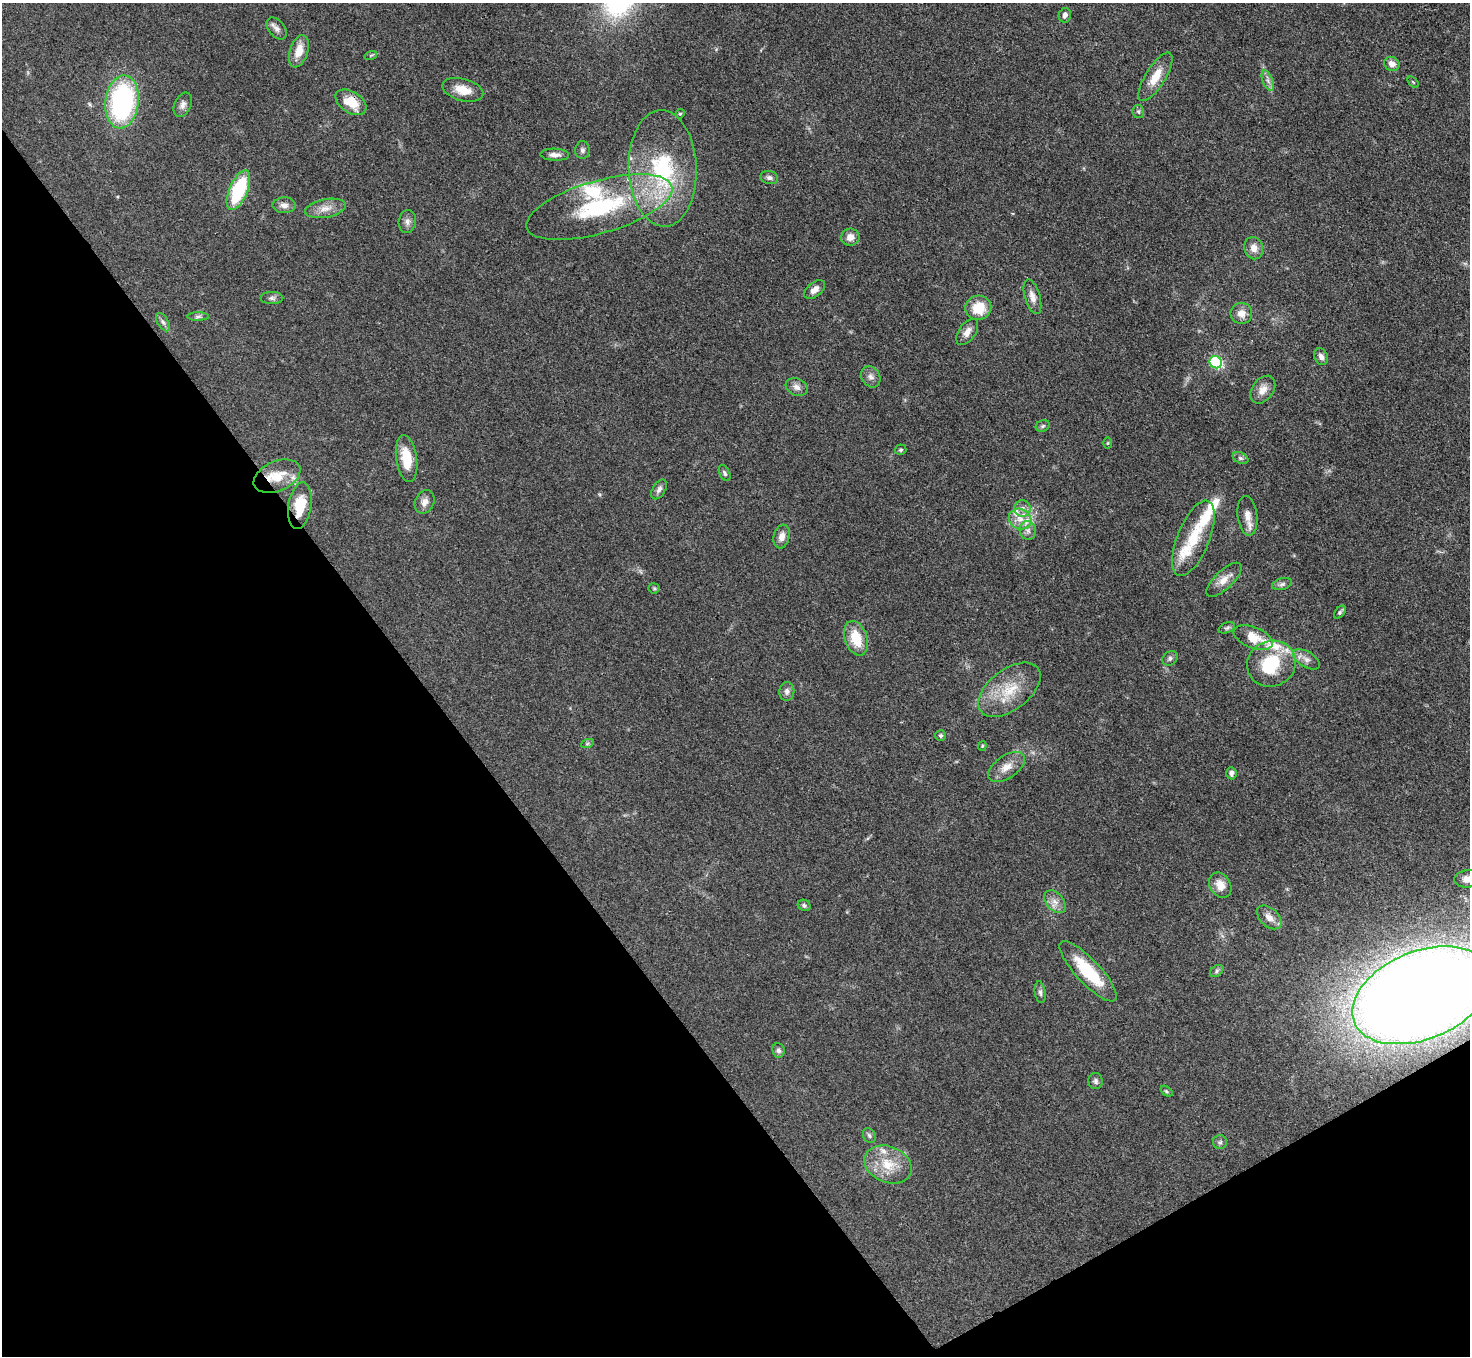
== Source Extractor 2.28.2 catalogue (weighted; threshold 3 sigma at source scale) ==
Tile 14 of 4 x 4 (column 2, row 4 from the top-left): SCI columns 1471-2938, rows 297-1650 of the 5877 x 5870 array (HDU 1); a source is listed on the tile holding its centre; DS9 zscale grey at full resolution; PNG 1472 x 1358 px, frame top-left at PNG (2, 3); each listed source drawn as its Kron ellipse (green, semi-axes under 4 px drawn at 4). Shown black and unused: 33% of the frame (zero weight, under 3 of 4 exposures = <1% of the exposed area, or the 3 px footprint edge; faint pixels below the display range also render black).
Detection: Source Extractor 2.28.2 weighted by HDU 2 'WHT'; one run over the whole footprint, this tile lists its part. Background 0.0533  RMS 0.005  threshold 0.0226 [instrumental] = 3 sigma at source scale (4.5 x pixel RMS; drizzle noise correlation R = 1.50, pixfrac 1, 0.05/0.05 arcsec/px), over >= 5 px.
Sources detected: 97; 1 inside a brighter object's white glare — neither listed nor drawn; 10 inside a brighter listed object's ellipse — not listed separately; the other 86 listed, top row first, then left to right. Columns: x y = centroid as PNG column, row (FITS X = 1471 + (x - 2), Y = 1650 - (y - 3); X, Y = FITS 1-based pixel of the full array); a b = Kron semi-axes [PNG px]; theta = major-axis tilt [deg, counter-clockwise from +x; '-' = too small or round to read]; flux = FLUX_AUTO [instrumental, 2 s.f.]
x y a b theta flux
1065 15 7 6 - 2
277 29 12 8 -49 2.5
299 51 17 9 72 7.6
371 55 6 4 19 0.69
1392 64 8 7 - 3.3
1155 77 28 10 58 8.9
1268 80 10 5 -69 2
1413 82 7 3 -45 0.5
463 90 21 11 -16 7.4
122 102 26 16 83 82
351 102 17 10 -33 11
183 105 13 8 65 2.5
1138 111 6 5 - 0.97
680 114 5 4 - 0.64
582 150 9 7 -88 1.5
555 155 14 6 -2 2.7
663 168 58 34 -88 57
769 177 9 6 -13 1.7
238 190 21 9 67 36
284 205 11 8 2 2.8
599 207 75 26 16 60
325 208 21 9 11 5.4
407 221 11 8 80 2.4
850 237 9 8 - 3.8
1254 248 11 9 -72 4.4
815 290 12 7 39 3.2
1032 297 18 7 -74 3.7
272 298 11 6 0 1.6
978 308 13 12 - 11
1241 313 11 10 - 4.5
198 316 11 4 1 1.2
163 322 10 5 -60 1.5
967 332 15 8 55 3.6
1321 357 9 6 -63 2
1216 362 6 6 - 52
871 377 11 9 -58 2.6
797 387 11 8 -22 2.8
1263 390 15 10 53 4.6
1043 426 7 5 22 0.98
1108 443 5 3 - 0.52
901 450 6 5 - 0.82
1240 458 8 5 -26 1.1
407 459 24 10 -81 12
725 473 8 5 -64 1.2
277 476 25 15 23 11
659 489 11 6 60 2.1
425 502 12 9 66 3.1
300 506 23 11 81 13
1022 508 8 8 - 2.6
1247 516 20 10 -83 5
1020 519 11 10 - 5.1
1028 530 9 8 - 2.2
782 537 12 8 74 3.6
1193 538 40 16 68 18
1224 580 22 9 44 5.2
1282 584 10 6 15 1.5
654 588 5 5 - 0.71
1340 612 7 4 51 1
1227 628 8 5 21 1
856 638 18 11 -70 13
1253 638 20 10 -22 10
1170 658 8 6 41 1.3
1306 659 15 7 -31 3.2
1271 664 25 22 24 25
1009 690 36 20 37 18
787 691 9 7 84 2.1
941 736 5 5 - 0.9
587 744 6 4 19 0.76
982 746 4 4 - 0.57
1006 767 21 11 34 6.2
1231 773 6 5 - 1.7
1467 879 13 8 5 4.3
1220 885 13 10 -60 5.4
1055 902 13 8 -50 3.6
804 905 6 5 - 1
1269 917 14 9 -43 4.3
1088 971 39 12 -47 25
1217 971 7 5 39 1.1
1040 992 11 5 -82 1.4
1421 995 72 44 22 1400
778 1050 7 6 - 1.4
1096 1081 8 7 - 1.5
1166 1091 7 4 -37 0.73
869 1135 8 6 -58 1.1
1220 1142 7 7 - 1.2
888 1164 24 18 -22 14
Overlapping masked pixels (flux is a lower limit): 5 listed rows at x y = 122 102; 351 102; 277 476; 300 506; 1421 995
Isophote crosses this tile's border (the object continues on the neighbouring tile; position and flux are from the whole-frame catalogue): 2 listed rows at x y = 1467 879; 1421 995